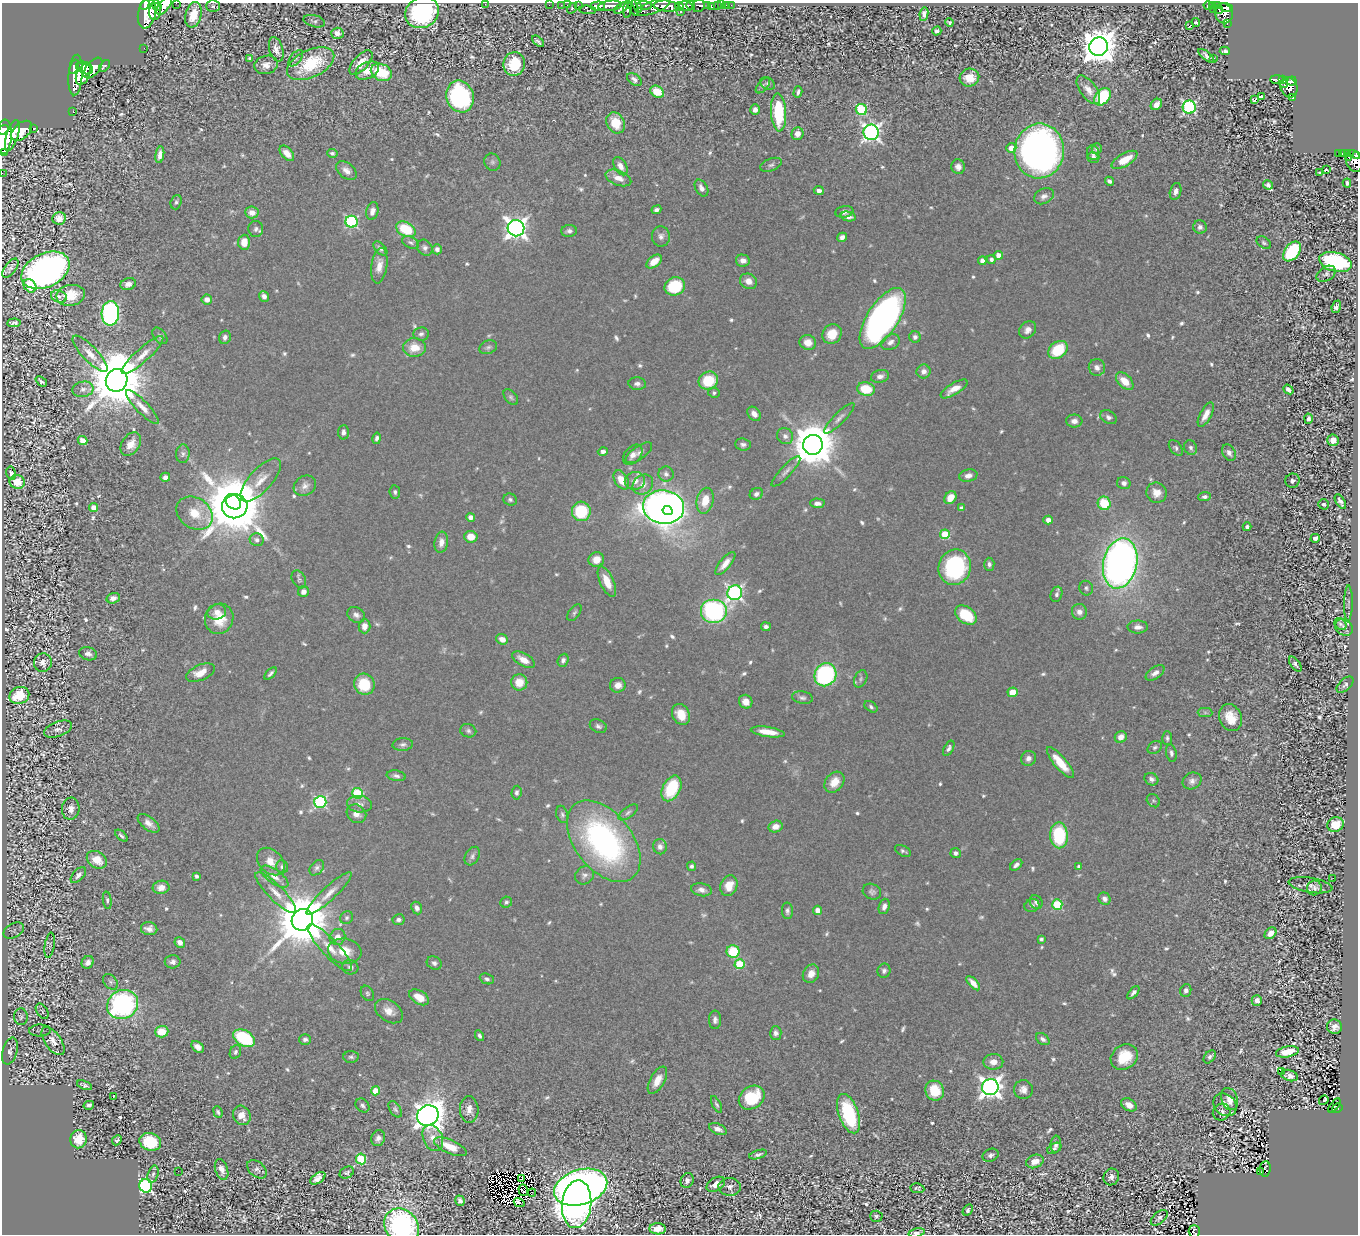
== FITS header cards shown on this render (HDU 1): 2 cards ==
NAXIS1  =                 1356
NAXIS2  =                 1232

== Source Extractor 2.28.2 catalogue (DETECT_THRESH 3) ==
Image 1356 x 1232 px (HDU 1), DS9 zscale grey, 1 PNG px = 1 image px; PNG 1360 x 1236 px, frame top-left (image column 1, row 1232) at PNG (2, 3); each listed source drawn as its Kron ellipse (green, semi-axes under 4 px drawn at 4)
Background 0.602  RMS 0.023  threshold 0.0696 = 3 sigma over >= 5 px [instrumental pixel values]
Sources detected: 963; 13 with non-positive FLUX_AUTO (blend fragments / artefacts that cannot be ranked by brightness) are neither listed nor drawn; of the other 950, the 500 brightest by FLUX_AUTO listed and drawn (450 fainter detections omitted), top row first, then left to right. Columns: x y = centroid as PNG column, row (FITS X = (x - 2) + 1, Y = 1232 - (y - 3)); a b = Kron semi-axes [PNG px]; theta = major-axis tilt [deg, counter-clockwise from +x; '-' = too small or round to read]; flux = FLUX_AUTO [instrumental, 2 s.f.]
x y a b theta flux
176 3 2 2 - 32
485 4 2 2 - 8.4
145 5 5 3 - 240
156 5 5 4 - 420
549 5 2 2 - 10
561 5 2 2 - 7.9
567 5 2 2 - 8.5
578 5 3 2 - 24
633 5 11 3 -70 35
644 5 7 4 -1 280
691 5 5 3 - 280
721 5 2 2 - 4.8
727 5 3 3 - 25
731 5 2 2 - 5.6
1208 5 5 4 - 60
1212 5 4 3 - 140
164 6 11 5 51 1100
213 6 6 5 - 4
598 6 7 4 3 660
610 6 12 5 7 800
637 6 7 3 -72 110
666 6 13 5 -5 1400
679 6 4 4 - 500
686 6 7 4 -15 580
699 6 7 6 - 170
707 6 3 3 - 79
711 6 4 3 - 30
717 6 3 2 - 6.9
1217 6 3 3 - 150
653 7 17 6 21 810
572 8 6 3 55 120
621 8 8 4 34 360
1226 8 7 2 -16 11
627 9 8 3 85 260
588 10 8 3 -6 52
1213 10 2 2 - 6.2
1219 10 4 2 - 65
155 12 8 6 84 1100
422 12 17 15 28 260
680 12 3 3 - 38
147 13 15 8 78 1800
1224 13 10 8 -67 150
924 14 7 4 81 8.9
193 15 13 8 76 32
314 21 11 6 -15 4.7
949 22 4 4 - 3.5
1196 22 4 4 - 13
1227 24 3 2 - 10
1189 26 4 3 - 30
937 31 5 4 - 4.5
337 33 6 5 - 11
538 41 7 3 -42 4.9
1098 47 9 9 - 4000
144 48 2 2 - 4.5
276 49 13 6 -74 11
1225 51 5 3 - 3.8
1206 56 9 4 -38 5.9
250 58 4 4 - 3.6
296 58 9 5 50 3.6
1213 58 3 3 - 4.2
361 63 15 7 48 20
311 64 25 13 26 98
514 64 12 11 - 54
266 65 12 9 15 11
105 66 7 3 46 81
74 67 7 4 69 720
79 67 2 2 - 220
85 68 8 6 -22 1000
93 68 12 6 50 1600
367 70 12 8 27 22
381 72 11 8 -25 64
83 74 11 6 66 1500
76 75 20 7 85 2700
969 78 10 9 - 25
634 79 8 5 -37 6
1277 79 7 3 -1 240
1283 80 4 3 - 220
1292 81 5 4 - 370
768 84 8 6 -32 3.8
1284 84 4 2 - 100
763 86 9 5 49 3.8
1289 87 10 8 -68 840
1088 90 16 8 -54 15
657 92 7 5 -31 42
798 92 6 3 74 4.4
460 96 16 13 -69 230
1102 97 10 7 50 98
1261 97 3 2 - 790
1293 97 3 3 - 32
1254 100 4 3 - 28
1156 104 6 5 - 10
1189 107 6 6 - 290
861 109 6 5 - 160
755 110 5 5 - 6.9
73 111 2 2 - 5.8
778 112 19 7 -87 110
616 123 11 8 -60 38
34 128 3 3 - 120
3 130 5 4 - 830
22 131 12 7 41 2500
871 132 8 7 - 650
797 134 6 6 - 12
12 136 16 6 73 2400
4 137 17 7 86 1700
1011 148 5 4 - 18
1097 149 6 5 - 4.2
1039 151 27 25 84 920
3 152 4 2 - 120
287 153 9 5 -49 15
332 153 5 4 - 3.7
1093 153 7 6 - 6.8
1343 153 3 3 - 140
1338 154 3 3 - 44
1347 154 4 3 - 170
160 155 8 4 82 8.5
1356 156 3 2 - 140
1093 157 6 5 - 5.4
1349 158 4 2 - 81
1125 160 14 6 30 34
1354 161 11 7 -72 590
492 162 9 8 - 4.7
771 165 11 6 21 5
620 166 10 6 -61 11
958 167 7 7 - 8.1
346 170 12 7 -39 10
1326 170 3 2 - 640
1320 172 3 3 - 28
2 173 2 2 - 4.8
618 178 13 7 -21 16
1110 181 5 3 - 4.8
1347 183 4 3 - 3.6
1268 185 5 4 - 4.7
701 188 9 6 -61 8.8
819 190 5 4 - 7
1175 191 9 5 75 6.8
1044 196 10 7 26 7.5
176 202 7 5 71 3.7
656 210 5 4 - 5.1
372 211 9 6 76 9.5
252 212 7 6 - 14
844 212 9 5 10 7.7
848 216 7 5 -12 7.7
59 218 7 6 - 13
352 222 6 6 - 210
1200 227 7 6 - 6.6
516 228 8 8 - 1000
256 229 8 7 - 5.5
406 229 10 7 -28 64
569 231 8 6 2 5.2
661 236 10 9 - 7.8
842 237 5 4 - 6.6
244 242 7 6 - 21
411 242 9 5 -25 4.2
1264 243 8 5 -33 3.6
425 248 8 7 - 5.9
380 249 8 5 -45 5.3
437 249 5 5 - 6.1
1292 251 11 7 53 130
999 255 4 4 - 20
991 259 4 4 - 5.4
654 261 9 5 39 22
743 261 7 6 - 8.9
982 261 4 4 - 14
1335 262 17 9 -14 200
379 266 18 8 81 17
10 268 11 5 53 4.4
45 270 25 17 26 730
1326 274 10 7 32 5.3
749 281 9 7 -25 12
128 284 8 6 18 10
30 286 7 6 - 33
675 286 10 9 - 70
71 295 14 10 10 35
59 296 8 6 -20 5.6
264 296 5 4 - 7.7
207 299 5 5 - 11
1336 307 6 4 69 5.9
110 313 12 9 87 340
883 318 35 15 57 680
14 323 6 4 4 4.6
1028 330 9 7 47 9.8
421 334 8 6 7 5.3
832 334 10 9 - 28
160 336 9 6 -50 4.2
225 337 7 5 72 6.1
915 337 6 5 - 5.5
890 342 10 7 29 8.3
808 343 8 7 - 16
415 347 11 9 1 27
488 347 9 6 20 4.6
1058 350 10 8 39 63
90 354 24 7 -46 17
143 355 27 7 42 19
1097 367 8 8 - 7.7
924 371 7 7 - 8.8
880 376 9 6 13 7.3
117 380 11 10 - 12000
41 381 6 3 -42 4.3
708 381 10 9 - 58
1125 381 10 6 -44 23
637 384 9 6 -5 6.1
83 389 10 7 11 8.1
866 389 9 6 -11 51
954 389 15 6 31 18
1288 389 5 4 - 7.8
714 393 6 5 - 3.5
511 397 9 5 -49 3.7
142 407 22 6 -46 15
754 414 8 6 -49 8.9
1206 415 13 5 62 15
1108 417 9 6 -32 5.1
839 418 20 5 45 8.2
1309 419 5 4 - 5.5
1074 421 8 6 -3 8.6
343 432 7 5 86 6.4
785 436 8 7 - 7.3
377 438 6 4 79 4.8
82 440 5 4 - 12
1333 440 6 6 - 42
131 444 13 8 56 16
743 445 8 6 -4 5.3
813 445 10 10 - 6600
1176 448 9 5 -52 3.9
1191 448 7 6 - 5
603 451 5 4 - 6
639 453 15 6 36 7.5
1229 453 9 6 -59 7.3
183 454 9 6 87 5.1
633 455 12 7 47 11
786 471 20 5 47 8.2
11 473 7 4 -77 4.6
666 474 7 7 - 6.1
968 476 9 6 11 8.8
165 477 4 4 - 7.4
261 480 27 11 48 26
621 480 10 6 -59 24
635 481 10 9 - 12
1292 481 7 7 - 6.3
17 482 7 7 - 39
1124 483 7 6 - 6.2
643 485 11 9 40 12
305 486 11 9 30 9.7
395 492 7 5 -82 3.8
1156 493 10 10 - 16
756 494 7 5 27 5.5
1204 497 6 4 7 4.7
950 498 7 5 54 22
510 500 7 6 - 4.1
705 501 13 8 77 27
1340 501 8 4 -58 5.2
233 502 9 6 -45 4700
817 503 7 5 -2 7.6
1104 503 7 6 - 55
1324 504 5 5 - 3.7
235 506 13 12 - 11000
94 507 4 4 - 18
663 507 20 17 -7 1500
961 508 4 4 - 5.4
581 511 9 9 - 85
668 511 5 4 - 250
195 513 19 15 -35 34
471 517 4 4 - 8.8
1048 520 5 4 - 9.5
1247 527 4 4 - 4
945 534 5 5 - 79
471 537 6 6 - 21
1315 538 4 4 - 9.6
257 540 7 6 - 5.6
441 542 11 6 82 11
596 560 8 7 - 19
725 563 14 5 50 13
1120 563 25 16 77 1000
989 564 6 5 - 4.7
955 567 18 16 72 190
299 579 9 6 -62 4
607 582 16 7 -66 27
1086 588 7 6 - 3.9
303 592 5 5 - 7.5
735 593 7 7 - 440
1056 594 8 5 70 4.7
113 598 7 5 16 9.7
1348 603 18 4 89 4.2
714 611 13 12 - 250
217 612 9 7 15 12
1079 612 8 7 - 9.6
574 613 9 5 52 3.7
356 615 9 7 -31 6.9
966 615 12 8 -36 60
219 619 15 14 - 41
1340 624 7 5 -45 4.3
364 626 7 6 - 12
766 627 5 4 - 5
1138 627 10 6 -1 7.9
1344 627 9 7 -33 7.3
502 639 6 5 - 14
88 654 9 6 -16 7.3
523 660 13 6 -30 17
563 660 6 5 - 4.9
43 663 9 9 - 11
1295 664 8 4 -53 4.7
201 673 15 7 24 20
271 673 8 3 45 3.9
1155 673 11 5 33 8.1
825 675 12 10 59 250
861 679 9 6 64 4.5
519 682 8 8 - 24
364 684 11 10 - 51
618 685 8 7 - 10
1345 685 10 5 43 4.9
1013 692 5 5 - 27
19 695 10 8 23 50
802 698 10 6 -11 5.1
746 702 7 6 - 13
871 707 7 5 -36 3.8
1205 712 7 5 -1 3.8
681 714 11 8 -63 27
1231 718 14 11 -67 29
598 726 9 6 -26 4.8
58 729 15 7 20 8.9
468 731 8 6 -19 4.4
768 732 17 5 -8 24
1121 737 6 5 - 12
1167 738 7 5 -87 3.8
403 744 10 6 4 5.5
1155 747 8 5 32 4.1
949 748 8 4 62 4.9
1171 753 9 5 -79 4.8
1028 758 8 7 - 7.7
1060 763 19 6 -49 32
396 776 10 5 -10 5.1
1151 779 7 6 - 5.4
1192 781 10 8 25 7.8
834 782 11 8 51 24
671 788 14 8 62 90
358 793 5 5 - 120
517 793 7 5 84 4.3
1153 801 7 6 - 3.5
320 802 6 6 - 220
360 804 12 8 -4 9.4
71 809 11 9 86 11
628 812 11 5 34 4.9
356 814 10 8 -37 12
562 814 9 6 -73 4
149 823 13 6 -38 10
1335 824 8 7 - 33
776 826 7 6 - 12
1059 835 13 9 -89 110
121 836 7 3 -42 3.8
604 841 47 28 -52 430
660 847 7 7 - 7.5
903 851 8 5 -27 3.7
956 853 5 5 - 5
472 856 10 7 60 5.3
97 860 11 8 -33 27
271 862 16 11 -45 22
1016 865 7 4 41 5.9
691 866 4 4 - 3.9
1079 866 4 3 - 3.8
282 867 6 6 - 4.1
317 868 9 6 50 4.6
78 875 9 5 47 6.2
584 875 10 8 40 6.6
196 876 3 3 - 3.8
274 877 16 7 -35 13
1333 878 2 2 - 4.4
1311 885 22 7 -9 8.8
729 886 11 8 69 24
161 887 8 6 9 14
1314 888 7 7 - 6.6
701 890 10 6 -10 8.2
872 892 9 7 -26 5.2
276 893 28 7 -45 22
329 893 30 7 43 19
1104 899 6 5 - 6.4
107 900 9 4 -82 3.5
506 902 6 5 - 4.2
1036 902 7 6 - 5.1
1057 904 5 5 - 110
884 906 8 5 72 7.6
1032 906 7 6 - 4.8
417 908 6 5 - 7.3
818 910 4 4 - 11
787 911 8 5 -87 4.5
347 918 7 6 - 3.8
302 920 11 10 - 12000
398 920 6 5 - 4.6
149 929 8 6 -10 10
14 930 11 7 28 5
1270 933 6 5 - 13
337 937 8 7 - 11
1041 939 4 3 - 3.7
180 942 5 5 - 7.8
50 945 13 5 82 4
330 948 31 8 -47 29
345 951 17 12 -8 34
733 951 6 6 - 65
88 962 6 5 - 7.6
173 962 8 6 -1 5.9
434 963 8 6 -29 5.1
740 964 5 5 - 89
350 967 8 7 - 5.6
884 971 7 6 - 4.8
811 974 10 7 60 12
487 979 7 5 -22 4.4
111 982 9 6 -51 4.4
973 983 9 4 -47 12
1186 990 6 5 - 5.9
367 993 8 6 -58 3.6
1133 993 8 4 49 4.7
419 997 11 6 -31 24
1257 1000 5 5 - 7.7
123 1004 16 14 29 320
42 1011 8 5 -57 3.9
389 1011 15 10 -35 16
21 1017 8 6 -86 4.4
715 1020 9 6 89 5.8
1334 1027 7 7 - 11
40 1031 11 6 1 3.8
162 1032 7 5 4 32
776 1033 7 5 -88 6
479 1036 6 4 -62 4.2
244 1038 12 7 -30 110
305 1039 6 5 - 4.5
1043 1039 7 5 -36 5.5
53 1041 16 8 -55 14
198 1047 7 5 -40 9.7
10 1051 14 7 74 8.1
235 1052 7 5 67 4
1287 1052 11 5 11 45
351 1057 7 6 - 3.9
1124 1057 14 12 34 52
1210 1057 7 5 51 4.9
993 1062 10 8 1 14
1281 1071 3 2 - 6.9
1289 1076 9 5 -18 7.2
657 1080 15 7 61 19
84 1085 8 3 -22 4.5
990 1087 8 8 - 1100
1023 1090 9 9 - 11
376 1091 4 4 - 38
935 1091 10 9 - 46
113 1097 4 3 - 28
752 1098 14 11 34 77
1230 1099 11 8 -71 18
1324 1100 5 3 - 7.7
717 1104 9 4 -62 3.6
89 1105 5 4 - 4.5
362 1105 7 6 - 4.5
1129 1105 8 6 -33 12
1225 1105 12 10 -42 11
1335 1106 8 3 53 46
1337 1108 5 3 - 68
395 1109 9 5 -57 4.2
469 1110 13 9 -87 15
218 1112 6 4 -69 3.7
1222 1112 9 8 - 6.1
849 1114 20 9 -70 120
242 1115 10 8 -63 18
428 1116 11 10 - 1800
718 1129 9 5 -23 8.5
378 1138 8 7 - 7.3
433 1138 14 9 -65 17
79 1139 9 8 - 31
117 1140 5 4 - 3.9
150 1142 11 8 -18 74
1056 1144 8 5 85 6.4
450 1147 17 7 -24 31
1054 1148 7 5 29 3.6
758 1154 9 4 17 5.3
991 1155 8 6 20 5.6
361 1159 5 5 - 95
1035 1161 9 6 18 15
257 1169 11 7 -41 6.5
1265 1169 7 5 84 37
222 1170 11 6 -73 10
178 1171 2 2 - 22
347 1172 7 5 28 3.8
1261 1172 3 2 - 19
153 1174 9 5 74 4.5
1111 1177 8 7 - 8.9
318 1178 8 5 33 8.2
522 1178 3 2 - 4.1
687 1180 8 6 68 7.4
716 1184 10 6 30 16
146 1186 7 6 - 330
581 1187 27 17 17 2600
730 1187 11 9 -4 7.3
917 1188 7 5 -9 4.2
523 1190 5 5 - 5.1
532 1193 4 2 - 4.2
460 1201 5 4 - 5.6
519 1203 5 3 - 9.1
577 1204 24 14 84 370
968 1210 6 4 59 4
876 1216 6 5 - 3.7
1159 1218 10 5 41 4.4
402 1226 19 16 -47 350
658 1229 8 5 -3 16
1194 1232 6 5 - 59
917 1233 8 4 13 8.8
At the frame edge (FLAGS 8, measured only in part): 13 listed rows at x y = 176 3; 485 4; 145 5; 164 6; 422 12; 3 130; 4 137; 3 152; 1356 156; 2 173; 402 1226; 1194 1232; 917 1233
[450 fainter detections neither listed nor drawn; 13 non-positive-flux detections neither listed nor drawn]